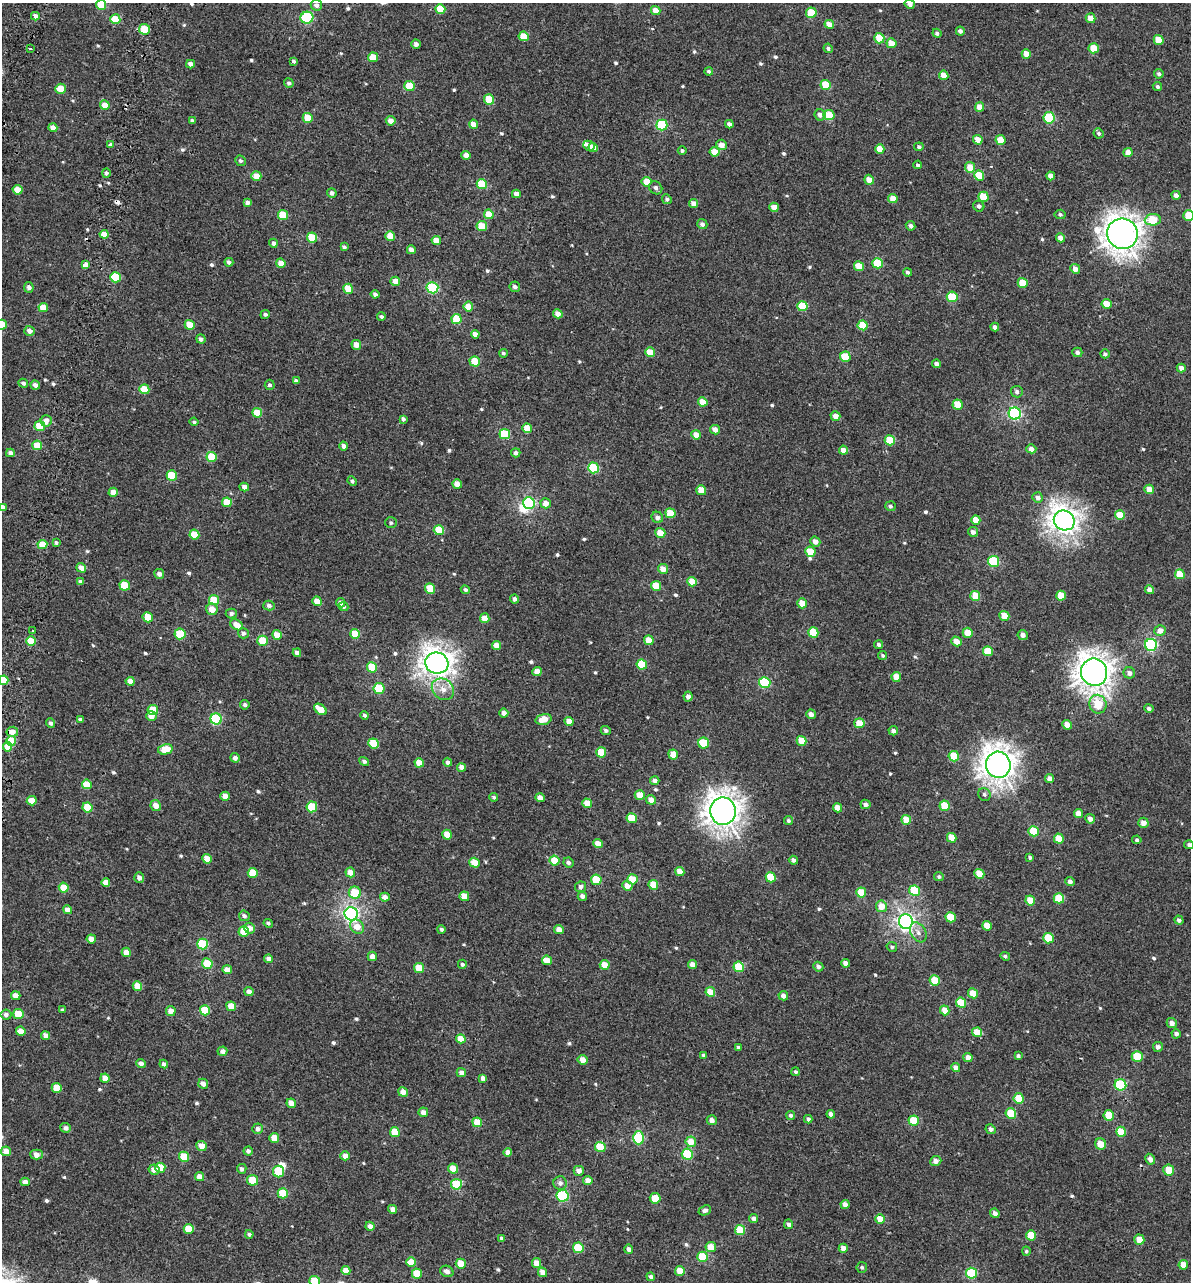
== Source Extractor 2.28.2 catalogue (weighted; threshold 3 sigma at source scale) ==
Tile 11 of 4 x 4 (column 3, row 3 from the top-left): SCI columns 2780-3968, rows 1441-2720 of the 5614 x 5431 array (HDU 1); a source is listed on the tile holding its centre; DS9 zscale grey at full resolution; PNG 1193 x 1284 px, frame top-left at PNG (2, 3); each listed source drawn as its Kron ellipse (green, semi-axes under 4 px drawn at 4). Shown black and unused: <1% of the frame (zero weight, under 2 of 3 exposures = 11% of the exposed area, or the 3 px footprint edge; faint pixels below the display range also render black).
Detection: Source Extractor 2.28.2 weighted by HDU 2 'WHT'; one run over the whole footprint, this tile lists its part. Background -4.53e-05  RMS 0.0051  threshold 0.0228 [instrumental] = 3 sigma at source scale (4.5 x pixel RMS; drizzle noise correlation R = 1.50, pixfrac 1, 0.0396/0.0396 arcsec/px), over >= 5 px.
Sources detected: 591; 2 inside a brighter object's white glare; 3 cosmic-ray / hot-pixel residue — neither listed nor drawn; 1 inside a brighter listed object's ellipse — not listed separately; of the other 585, all 500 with FLUX_AUTO >= 0.952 (the completeness limit of this list) listed and drawn (85 fainter detections not listed), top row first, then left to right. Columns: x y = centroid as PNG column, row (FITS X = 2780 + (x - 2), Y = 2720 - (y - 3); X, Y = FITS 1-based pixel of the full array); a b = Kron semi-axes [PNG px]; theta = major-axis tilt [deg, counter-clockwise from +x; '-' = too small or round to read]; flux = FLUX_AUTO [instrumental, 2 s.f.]
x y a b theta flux
910 4 5 4 - 2.2
101 5 5 5 - 14
316 5 6 5 - 2
440 9 5 4 - 12
656 11 5 4 - 5.4
811 13 5 5 - 13
35 16 4 4 - 2.8
307 18 6 6 - 46
1091 18 5 5 - 5.1
115 19 5 5 - 11
829 24 5 4 - 5.4
144 29 5 5 - 11
960 31 4 4 - 1.7
937 33 5 4 - 1.3
524 36 5 4 - 7.6
879 38 5 5 - 12
1159 40 5 5 - 8.6
891 43 5 4 - 5.9
416 44 4 4 - 1.9
30 48 3 3 - 1.4
828 48 5 4 - 1.1
1094 48 5 5 - 9.7
1026 54 5 4 - 4.7
373 57 5 5 - 11
293 61 4 3 - 3.9
190 64 4 4 - 2.5
709 71 4 4 - 1
1159 74 5 4 - 1.2
944 75 5 4 - 7.1
289 83 5 4 - 1.2
826 85 5 5 - 15
410 86 5 5 - 14
1157 87 5 4 - 1.1
61 89 5 5 - 9.1
489 99 5 5 - 13
105 105 5 4 - 6
979 107 4 4 - 5.3
820 115 5 5 - 2.8
829 115 5 5 - 15
308 118 5 4 - 9.3
1049 118 6 5 - 29
192 120 4 3 - 0.95
391 121 5 4 - 3.2
473 124 4 4 - 5.1
729 124 4 4 - 2
662 125 5 5 - 34
53 128 4 4 - 4.1
1099 133 5 5 - 1.1
978 140 5 4 - 4.8
1000 140 5 5 - 8.7
111 145 4 4 - 1.7
721 145 5 5 - 4.2
589 146 6 5 - 2.5
919 147 4 4 - 1
593 148 5 4 - 4
880 149 5 4 - 8.5
682 150 4 4 - 1.1
715 152 5 4 - 6.1
1128 153 4 4 - 3.9
466 155 5 4 - 3.5
240 161 5 5 - 1.1
918 165 4 4 - 1.1
970 167 5 5 - 7.2
106 173 5 4 - 1.3
256 176 5 4 - 7.1
979 176 5 5 - 11
1051 176 4 4 - 3.3
869 180 5 5 - 4
647 182 5 5 - 7.3
482 184 5 5 - 13
656 188 7 6 - 1.9
18 190 5 4 - 7.2
332 193 5 4 - 2.1
516 194 4 4 - 3.4
1176 195 4 4 - 2.5
983 197 5 5 - 10
667 199 5 4 - 1.3
893 199 5 4 - 6
247 202 4 4 - 1.9
694 204 4 4 - 4.1
979 206 6 5 - 1.4
774 207 5 4 - 3.8
489 214 5 4 - 7.1
1060 214 5 5 - 1
283 215 5 5 - 14
1189 215 5 5 - 13
1153 220 8 5 6 14
702 224 5 5 - 1.8
482 226 5 5 - 12
911 226 5 4 - 1.6
104 234 4 4 - 7
1122 234 15 15 - 530
390 236 5 4 - 6.7
312 238 5 5 - 15
1060 238 4 4 - 3.7
436 240 5 4 - 4.8
273 243 4 4 - 1.8
344 247 4 4 - 1.3
411 250 4 4 - 3.7
229 262 4 4 - 1.6
281 263 5 4 - 3.9
878 263 5 5 - 15
86 265 4 3 - 25
859 266 5 5 - 9.9
1075 269 5 4 - 3.6
908 272 4 4 - 1.1
115 277 5 5 - 19
395 281 5 4 - 4.5
1023 283 5 4 - 11
29 287 5 5 - 1.9
515 287 5 5 - 1.8
432 288 6 5 - 37
348 289 5 5 - 9.7
375 294 4 4 - 1.4
952 297 5 5 - 18
1106 304 5 5 - 8.1
468 306 5 5 - 6.6
802 306 5 5 - 15
43 308 5 4 - 7.3
265 314 5 4 - 1.2
558 314 5 4 - 3.5
381 317 4 3 - 1.2
457 319 5 5 - 15
2 325 5 5 - 11
190 325 5 4 - 8.7
863 325 5 5 - 14
995 327 4 4 - 2
29 331 5 5 - 2.7
475 334 4 4 - 3.1
201 339 5 4 - 1.6
356 345 5 4 - 3.8
650 352 5 4 - 9.4
1077 352 5 4 - 1.6
503 353 4 4 - 1
1105 354 5 4 - 1.3
845 357 5 5 - 14
475 361 5 5 - 14
936 364 4 4 - 2.4
1181 368 4 4 - 3.2
296 381 4 3 - 1.4
23 383 5 4 - 1.4
35 385 5 4 - 2.1
270 385 5 5 - 1.3
144 389 5 5 - 12
1017 392 6 5 - 1.6
703 402 5 4 - 6.8
958 405 5 5 - 10
257 413 5 5 - 11
1015 413 6 6 - 73
835 416 5 5 - 4
403 419 4 4 - 1.5
46 421 6 5 - 3.6
194 422 4 3 - 0.98
40 426 5 5 - 13
527 428 5 4 - 10
715 430 5 4 - 3.4
505 434 5 5 - 19
696 435 5 4 - 5.4
890 440 5 5 - 15
37 445 5 5 - 11
344 446 4 4 - 2.2
1031 449 5 4 - 2.8
843 450 4 4 - 4.3
10 453 4 4 - 2
516 453 4 4 - 1.7
212 457 5 5 - 14
593 468 5 5 - 32
172 475 5 5 - 15
352 481 5 4 - 1.2
457 484 5 4 - 4.8
244 487 4 4 - 2.7
1149 489 5 4 - 5.6
701 490 5 5 - 7.8
113 492 4 4 - 3.9
1038 497 5 5 - 2.3
227 502 5 5 - 10
529 503 6 5 - 60
546 503 5 5 - 4.3
890 506 5 5 - 1.1
3 507 4 4 - 2.1
670 513 5 5 - 10
1120 515 5 5 - 11
657 517 6 5 - 2.3
976 520 5 4 - 6.9
1064 520 11 9 -32 380
391 523 6 5 - 0.98
439 530 5 5 - 13
973 532 5 5 - 2.2
660 533 5 5 - 8.8
194 535 5 5 - 9.6
815 542 5 4 - 3
56 543 4 4 - 1.2
42 544 5 4 - 10
810 552 5 5 - 9.7
994 561 5 5 - 31
81 568 5 4 - 4.2
663 569 5 4 - 4.8
159 574 5 4 - 2
1180 574 5 5 - 9.6
81 582 4 4 - 1.8
692 582 5 4 - 9.3
125 585 5 5 - 11
656 586 5 5 - 11
430 589 5 5 - 10
465 590 5 4 - 1.1
1149 590 4 4 - 3.6
975 596 5 5 - 11
1061 596 5 5 - 9.1
515 599 4 4 - 1.6
214 600 5 5 - 13
317 601 5 4 - 5.1
341 603 5 4 - 3.6
802 603 5 4 - 6.5
269 606 6 5 - 1.5
344 607 5 4 - 1
212 609 6 5 - 5.8
231 614 5 5 - 1.6
1004 616 5 5 - 8
148 617 5 5 - 9.7
485 618 5 4 - 5
236 625 7 5 -31 5
33 631 3 3 - 1.6
1160 631 5 5 - 3.8
813 632 5 5 - 16
243 633 5 5 - 1.7
968 633 5 5 - 9.8
180 634 5 5 - 14
355 634 5 5 - 13
277 635 5 5 - 6.2
1023 635 5 5 - 2.3
649 640 5 5 - 7.8
31 641 5 4 - 12
262 641 5 5 - 13
957 641 5 4 - 5.2
497 645 4 4 - 5.7
879 645 4 4 - 1.4
1151 645 6 6 - 56
988 651 5 5 - 13
297 653 4 4 - 2.6
882 655 4 4 - 0.95
437 663 11 10 - 420
642 664 5 5 - 14
372 667 5 5 - 16
537 672 5 4 - 5.5
1094 672 14 13 - 520
1129 673 6 5 - 2.3
896 677 5 4 - 5.1
3 680 5 5 - 15
130 681 4 4 - 3.8
765 683 6 5 - 32
379 689 5 5 - 22
443 689 12 10 -40 5.1
688 696 5 4 - 2.2
1098 704 9 8 - 16
245 705 4 4 - 1.4
1149 708 5 4 - 1.4
320 709 7 4 -38 7.9
153 710 5 5 - 12
504 713 4 4 - 3.4
811 714 5 4 - 2.3
365 715 4 4 - 1.2
151 716 5 5 - 5.1
80 719 4 3 - 1.1
216 719 5 5 - 39
543 719 8 5 16 7.5
569 721 5 4 - 4.4
51 723 5 4 - 1.5
859 723 5 5 - 9.5
1067 725 5 4 - 4.1
606 730 5 4 - 1.2
893 731 5 4 - 2
12 732 5 5 - 4.8
11 741 5 4 - 12
801 741 5 4 - 9
373 743 5 5 - 12
704 743 5 5 - 15
8 747 5 4 - 7.2
165 749 7 5 13 11
601 752 5 5 - 12
673 754 5 5 - 6.1
954 756 5 5 - 15
235 758 5 4 - 2.1
364 761 5 4 - 1.3
448 762 4 4 - 1.8
419 763 5 4 - 6.7
998 765 13 12 - 500
462 767 4 4 - 3.4
1050 779 4 4 - 3.1
655 780 4 4 - 2.2
87 784 5 5 - 9.7
984 794 7 6 - 1.2
640 795 5 5 - 6.6
225 796 4 4 - 3.9
494 797 4 4 - 0.95
540 798 5 4 - 3.5
651 800 5 4 - 3.6
32 801 5 4 - 6
587 803 5 4 - 7.5
865 804 5 4 - 2.1
156 805 5 5 - 4.8
945 806 5 5 - 13
88 807 5 5 - 12
312 807 5 5 - 20
837 808 5 4 - 5.8
723 811 13 13 - 500
1078 813 4 4 - 4.3
632 818 5 5 - 11
1090 819 5 4 - 2.9
906 820 5 5 - 9.9
788 821 4 4 - 0.97
1143 823 5 5 - 3.6
1034 831 5 5 - 15
447 835 5 4 - 7.2
952 838 5 4 - 8.5
1059 839 5 5 - 9.3
1137 840 4 4 - 1.1
598 844 5 4 - 4.9
1189 845 5 4 - 1.3
1030 857 4 3 - 0.97
207 859 5 5 - 5.2
555 860 5 5 - 11
793 860 4 4 - 1.8
475 863 5 4 - 9
568 863 5 5 - 1.7
680 871 5 4 - 5
350 872 5 5 - 4.8
253 873 5 5 - 11
979 874 5 4 - 7.7
771 877 5 5 - 11
939 877 5 4 - 1.1
139 878 5 5 - 2.3
633 879 5 5 - 9.1
596 880 5 5 - 14
1070 881 5 4 - 1.8
106 882 4 4 - 4.5
653 885 5 5 - 9.9
627 886 5 5 - 4.4
580 887 5 5 - 1.9
64 888 5 4 - 9.5
914 891 5 5 - 19
355 893 6 6 - 14
861 893 5 5 - 14
464 896 5 4 - 6.8
582 896 5 4 - 2.6
385 897 5 4 - 2.9
1059 898 5 5 - 14
1030 900 5 4 - 7.5
881 906 5 5 - 5.8
68 910 5 4 - 3.5
351 914 6 6 - 130
244 916 5 5 - 1.6
951 917 5 5 - 12
1179 920 5 4 - 1.5
906 922 7 7 - 170
268 923 5 3 - 1
987 926 5 4 - 8.1
357 927 7 6 - 5.7
250 928 5 5 - 3.1
441 929 4 4 - 0.99
559 929 5 4 - 4.1
244 931 5 5 - 10
918 932 11 7 -58 2.9
1049 938 5 5 - 14
91 939 4 4 - 4.3
203 944 5 5 - 26
892 947 5 4 - 0.98
126 952 5 4 - 4.3
372 956 5 4 - 3.2
1005 956 5 4 - 0.99
269 959 4 4 - 2.8
547 960 5 4 - 7
845 963 4 4 - 2.8
207 964 5 5 - 12
462 964 4 4 - 1.4
692 964 4 4 - 3.2
605 965 5 4 - 6.7
739 967 5 5 - 18
818 967 5 4 - 1.7
419 968 5 5 - 11
227 970 5 4 - 4.6
935 981 5 5 - 11
137 986 5 4 - 6.1
249 991 5 4 - 2.9
710 992 5 4 - 8.7
973 993 5 5 - 5.9
16 996 5 4 - 3.9
783 996 5 4 - 2.6
961 1003 5 5 - 13
231 1006 5 5 - 8.1
62 1010 4 3 - 1
205 1010 5 5 - 14
945 1010 5 4 - 5.7
171 1011 5 5 - 3.6
18 1014 5 5 - 11
6 1015 5 5 - 1.7
1172 1023 5 4 - 2.8
21 1031 5 4 - 4.5
977 1032 5 4 - 8.3
1176 1034 4 4 - 1.9
46 1035 4 4 - 3
461 1039 5 4 - 6.8
738 1047 4 3 - 1.2
1158 1047 5 5 - 1.9
222 1051 5 4 - 2.3
704 1055 4 3 - 1.4
1018 1056 4 4 - 1
1137 1056 5 5 - 14
968 1058 5 4 - 4.1
583 1060 5 4 - 5.5
141 1064 5 4 - 2.5
164 1064 4 4 - 1.7
956 1068 4 4 - 4
795 1072 4 4 - 1
461 1073 4 4 - 2.8
105 1078 5 4 - 4.8
483 1078 4 4 - 2
203 1084 5 4 - 2.7
1120 1085 6 5 - 37
57 1088 5 5 - 9.3
403 1092 5 4 - 4.1
1019 1098 5 5 - 12
291 1103 5 4 - 4.4
423 1112 5 4 - 3.1
831 1114 4 4 - 2.4
1011 1114 5 5 - 15
791 1115 4 4 - 1
1109 1115 5 5 - 10
808 1119 4 4 - 1.7
712 1120 5 5 - 2.7
914 1121 5 5 - 14
477 1122 5 5 - 9.3
65 1128 5 5 - 1.9
258 1129 5 5 - 2.4
991 1129 5 4 - 1.9
395 1132 5 5 - 11
1121 1132 5 5 - 12
274 1138 5 4 - 6
638 1138 6 5 - 34
691 1142 5 5 - 6.5
1101 1144 6 5 - 6.6
201 1146 5 5 - 4.8
600 1147 5 5 - 15
6 1151 5 5 - 4.4
248 1151 4 4 - 1.6
507 1152 4 4 - 3.2
687 1154 5 5 - 23
37 1155 6 5 - 3.7
345 1156 5 4 - 3.6
184 1157 5 5 - 11
1150 1159 6 4 -58 2.6
936 1161 6 5 - 2.7
160 1168 5 5 - 11
242 1169 5 5 - 1.6
453 1169 5 5 - 6
154 1170 5 5 - 3.1
1169 1170 5 5 - 10
579 1171 5 5 - 3.1
279 1172 6 5 - 17
200 1177 4 4 - 3.8
253 1180 5 5 - 9.7
588 1181 5 4 - 4.4
25 1182 4 4 - 3
560 1183 7 7 - 2.2
456 1184 5 5 - 19
283 1193 5 5 - 15
562 1196 6 6 - 42
655 1198 5 5 - 11
845 1204 4 4 - 3
393 1209 4 4 - 2.9
705 1210 6 5 - 1.7
995 1213 5 4 - 2.3
754 1219 4 4 - 2.3
880 1219 5 5 - 7.5
788 1224 5 4 - 1.5
370 1226 4 4 - 2.5
189 1229 5 5 - 10
740 1230 5 5 - 14
249 1234 4 4 - 1.1
1031 1235 5 5 - 13
502 1238 4 3 - 1.3
1139 1240 5 5 - 7.2
711 1247 5 5 - 7.9
578 1248 5 5 - 17
843 1248 4 4 - 3.2
629 1249 4 4 - 2.4
1026 1251 4 4 - 1
703 1257 5 5 - 18
411 1262 5 4 - 7.5
537 1263 5 4 - 5.2
461 1264 5 5 - 11
1183 1265 5 4 - 5.7
862 1267 5 5 - 0.96
346 1271 4 4 - 5.4
447 1271 7 5 -26 2.7
680 1271 5 4 - 7.7
542 1272 5 4 - 4.4
971 1273 5 5 - 29
417 1274 5 5 - 12
651 1277 4 4 - 1.5
315 1281 5 5 - 13
Isophote crosses this tile's border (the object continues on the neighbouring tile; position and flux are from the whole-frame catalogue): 8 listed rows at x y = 910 4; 101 5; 1189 215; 2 325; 3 507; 3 680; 1189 845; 315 1281